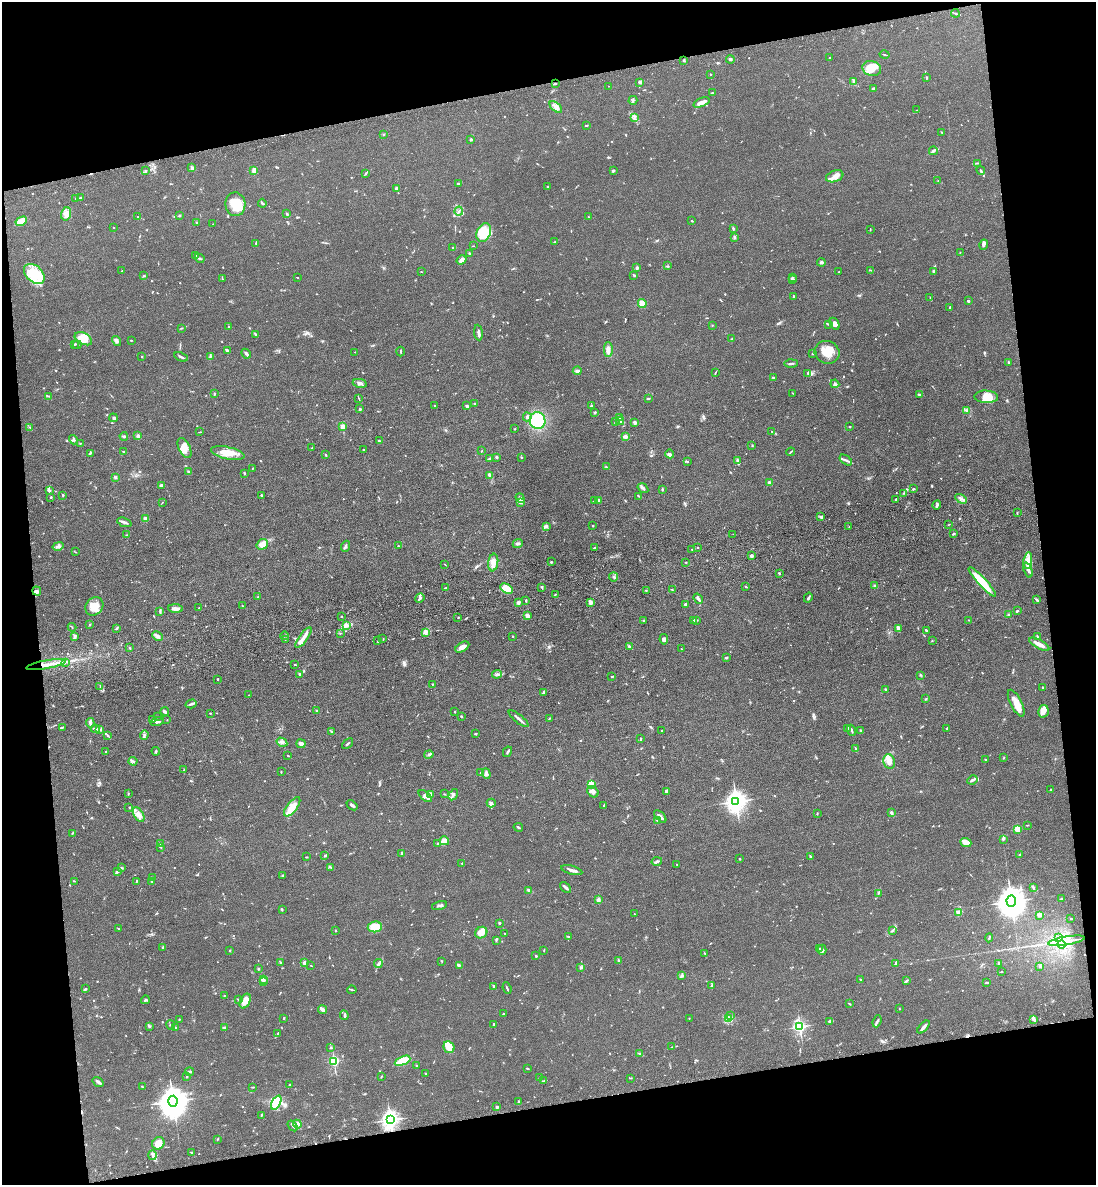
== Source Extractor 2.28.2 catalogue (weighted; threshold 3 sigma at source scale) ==
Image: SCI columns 270-4642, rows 117-4847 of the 4800 x 4963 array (HDU 1 of 3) = the unmasked area's bounding box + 8 px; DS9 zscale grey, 4 x 4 block average (1 PNG px = mean of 4 x 4 image px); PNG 1098 x 1187 px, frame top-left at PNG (2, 2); each listed source drawn as its Kron ellipse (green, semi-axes under 4 px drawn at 4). Shown black and unused: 22% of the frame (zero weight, under 3 of 4 exposures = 6% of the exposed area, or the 3 px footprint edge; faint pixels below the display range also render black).
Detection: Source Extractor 2.28.2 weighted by HDU 2 'WHT'. Background 0.0683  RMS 0.0059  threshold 0.0265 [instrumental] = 3 sigma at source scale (4.5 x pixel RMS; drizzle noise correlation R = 1.50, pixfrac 1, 0.05/0.05 arcsec/px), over >= 5 px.
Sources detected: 946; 5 too faint to see at this stretch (4 x 4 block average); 6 cosmic-ray / hot-pixel residue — neither listed nor drawn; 31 coinciding with a brighter row at this scale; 74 inside a brighter listed object's ellipse — not listed separately; of the other 830, all 500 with FLUX_AUTO >= 1.7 (the completeness limit of this list) listed and drawn (330 fainter detections not listed), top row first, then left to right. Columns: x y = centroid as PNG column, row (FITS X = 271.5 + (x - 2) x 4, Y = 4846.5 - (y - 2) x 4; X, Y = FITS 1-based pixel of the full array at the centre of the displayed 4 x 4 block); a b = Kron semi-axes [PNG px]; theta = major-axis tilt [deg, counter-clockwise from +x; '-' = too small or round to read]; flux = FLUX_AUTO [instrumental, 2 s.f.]
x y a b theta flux
955 13 4 2 - 4.8
885 55 5 2 - 3.1
830 58 2 2 - 3.1
730 59 4 3 - 6.5
683 60 3 2 - 3.8
872 68 9 7 -16 34
710 74 2 2 - 3.8
926 78 2 2 - 3.8
640 82 3 3 - 6.7
853 82 4 2 - 5
555 84 3 2 - 4.1
608 86 2 2 - 1.9
873 88 4 2 - 4.6
713 93 4 2 - 4.5
633 100 4 2 - 4.5
701 102 8 3 23 22
556 107 7 3 -41 18
917 110 2 2 - 1.8
634 117 3 2 - 4.3
586 125 3 2 - 3.5
942 132 3 2 - 2.5
384 134 2 2 - 2.1
471 139 2 2 - 21
933 151 4 3 - 5.5
978 163 3 2 - 2.1
192 168 2 2 - 50
254 170 3 2 - 38
981 170 5 2 - 3.8
145 171 2 2 - 3.1
613 171 3 2 - 4.3
365 174 4 2 - 3.6
835 176 9 5 20 26
938 181 3 2 - 2.1
459 184 3 3 - 4.3
547 186 2 2 - 2.3
396 188 3 2 - 9.9
80 198 3 2 - 2.5
76 199 2 2 - 1.9
262 203 4 2 - 6.7
235 204 12 10 -83 71
459 211 4 2 - 4.6
66 214 7 5 77 20
287 214 3 2 - 5.2
180 216 3 2 - 2.4
138 217 2 2 - 2
588 217 2 2 - 1.8
21 221 6 4 29 58
692 221 2 2 - 3.7
197 223 2 2 - 7.8
213 224 2 2 - 2.9
113 227 2 2 - 4.4
733 228 3 2 - 5.2
870 229 3 2 - 2
484 232 10 7 65 92
734 237 4 2 - 3
554 242 3 2 - 2
256 243 3 2 - 4.3
984 245 5 3 - 7.7
473 246 2 2 - 1.7
453 248 3 2 - 2.1
960 252 2 2 - 1.7
470 254 2 2 - 7.5
195 255 3 2 - 2.3
199 258 5 2 - 5.3
462 260 5 3 - 15
821 262 4 3 - 5.3
668 266 2 2 - 1.8
637 268 2 2 - 31
871 270 2 2 - 1.8
122 271 2 2 - 4.3
933 271 3 2 - 4.3
421 272 2 2 - 1.8
839 272 2 2 - 1.9
34 274 12 8 -42 68
634 275 3 2 - 4
144 276 4 2 - 2.7
297 277 2 2 - 2
792 277 3 2 - 3.9
222 279 2 2 - 1.9
792 280 3 2 - 2.6
794 297 3 2 - 3.2
930 297 2 2 - 2.2
968 301 2 2 - 5.7
642 303 4 4 - 29
950 307 3 2 - 2.9
829 324 3 2 - 3.7
835 324 6 4 -63 16
712 325 2 2 - 1.7
229 327 2 2 - 2.9
181 328 4 2 - 2.5
478 333 8 2 -84 13
255 334 4 2 - 3.3
83 339 9 5 -27 44
732 339 2 2 - 2
131 340 2 2 - 3.1
116 341 5 3 - 9.8
74 344 4 2 - 4.1
77 345 4 2 - 3.4
227 350 3 2 - 8.2
608 350 7 4 90 16
401 351 5 2 - 3.3
355 352 2 2 - 2.5
827 352 12 11 - 49
246 354 5 3 - 7.5
812 354 2 2 - 3.1
142 356 2 2 - 3.4
210 356 3 2 - 3.6
181 357 7 2 -24 8.1
1008 362 4 2 - 2.2
791 363 6 2 2 5.8
577 371 4 3 - 7.4
715 372 4 2 - 2
808 373 4 3 - 6.6
773 378 3 2 - 2.9
360 383 7 3 -10 11
835 384 4 3 - 6.6
793 393 2 2 - 1.8
214 394 3 2 - 3.1
920 395 3 2 - 2.9
49 396 3 2 - 3.1
986 397 12 6 -3 48
359 398 3 2 - 2.1
648 398 3 2 - 5.2
475 404 4 2 - 3.6
434 405 2 2 - 1.9
467 406 2 2 - 9.1
591 406 3 2 - 3.9
360 409 2 2 - 6.2
966 410 3 2 - 5.2
595 412 3 2 - 3.5
527 417 4 4 - 7.1
620 417 3 2 - 4.4
113 418 4 2 - 4.4
537 421 8 8 - 220
620 421 4 2 - 4.1
615 422 4 2 - 4.4
635 422 3 2 - 11
30 427 2 2 - 1.9
343 427 2 2 - 140
850 427 2 2 - 2
515 429 2 2 - 2.4
199 432 3 2 - 2.1
772 432 2 2 - 1.8
124 436 4 2 - 7.5
138 436 2 2 - 52
625 437 4 3 - 11
74 440 5 2 - 4.9
379 441 3 2 - 5
80 443 2 2 - 1.7
752 445 2 2 - 1.9
185 448 11 5 -64 32
312 448 3 2 - 2.2
364 450 3 2 - 1.8
482 451 3 2 - 2.3
123 452 2 2 - 2.1
791 452 4 2 - 3.9
90 453 3 2 - 3.4
228 453 17 6 -13 55
670 454 4 3 - 7.2
325 455 3 2 - 3.4
496 457 2 2 - 8.1
521 458 2 2 - 2.9
489 459 3 2 - 7.1
846 460 7 2 -36 8.1
738 461 4 3 - 7.1
687 462 2 2 - 2.4
606 467 3 2 - 2.7
253 468 2 2 - 1.7
189 472 2 2 - 2
244 474 2 2 - 1.8
490 475 4 3 - 9
115 477 3 3 - 4.5
770 483 3 3 - 8.6
161 485 3 3 - 8.4
643 488 6 3 -34 8.1
662 489 2 2 - 3
913 489 2 2 - 3.2
49 491 2 2 - 22
904 493 3 2 - 2
63 495 2 2 - 3.4
261 495 2 2 - 9.2
639 496 2 2 - 1.9
51 497 3 2 - 3
520 498 5 3 - 7.3
896 499 3 2 - 3.6
961 499 6 2 -32 8.9
598 500 4 3 - 7.2
594 501 4 2 - 4.5
162 502 3 2 - 2
520 503 3 2 - 3.4
937 505 4 2 - 6.5
1017 513 3 2 - 2.5
821 517 4 2 - 8.9
145 518 2 2 - 71
124 522 7 2 -20 11
949 524 2 2 - 1.8
546 526 3 2 - 2.8
593 526 2 2 - 1.8
849 527 2 2 - 2.1
733 534 2 2 - 12
954 534 3 2 - 3.1
126 535 2 2 - 2.4
262 544 6 5 - 36
518 544 5 3 - 6.6
58 546 6 4 14 11
345 546 5 2 - 7.2
398 546 2 2 - 4.6
595 548 3 2 - 6.3
698 548 2 2 - 3
692 549 2 2 - 1.7
75 552 2 2 - 1.8
752 556 2 2 - 12
1028 561 8 4 81 22
551 562 2 2 - 14
686 562 2 2 - 1.9
493 563 9 5 81 21
445 564 3 2 - 2
1028 570 8 2 -70 9.9
779 573 3 2 - 3.4
614 577 4 3 - 6
982 582 19 4 -48 97
745 586 2 2 - 2
874 586 2 2 - 3
542 587 2 2 - 3.6
445 588 3 2 - 2.5
507 589 7 4 -29 73
646 590 2 2 - 2.1
672 590 3 2 - 1.7
37 591 5 4 - 9.4
555 594 3 2 - 3.2
258 597 2 2 - 3.4
420 598 5 3 - 6.6
808 598 5 2 - 6
698 599 5 2 - 12
526 600 2 2 - 3.7
1037 600 3 2 - 4.3
518 603 2 2 - 6.9
590 603 3 2 - 15
685 604 2 2 - 7.4
94 606 10 8 46 55
242 606 2 2 - 3.3
199 608 2 2 - 2.1
176 609 7 3 -3 13
160 611 4 2 - 4
1017 611 2 2 - 5.7
1009 615 2 2 - 5.5
527 616 3 2 - 21
341 617 2 2 - 3.4
458 618 2 2 - 3
643 620 2 2 - 6.5
693 620 3 2 - 4.3
697 620 3 2 - 2.7
969 620 2 2 - 1.8
89 625 2 2 - 2.1
346 626 3 2 - 2.7
72 627 4 2 - 2
117 628 3 2 - 2.7
898 628 4 2 - 21
926 630 4 2 - 4.4
426 632 4 2 - 7.3
340 633 3 2 - 1.7
75 636 4 2 - 9
157 636 5 3 - 14
285 636 4 2 - 8
513 636 2 2 - 2.2
303 637 12 3 54 26
1037 637 3 2 - 2.7
285 639 2 2 - 2.2
383 639 2 2 - 1.9
664 639 5 3 - 9.1
378 641 2 2 - 3.4
932 641 2 2 - 2.2
1039 644 11 2 -29 35
462 647 7 4 32 24
629 647 3 2 - 5
129 648 3 2 - 2.9
681 649 2 2 - 1.9
726 658 3 2 - 2.1
65 662 2 2 - 3.2
295 664 2 2 - 3.2
46 665 20 2 10 43
299 674 3 2 - 4.6
497 674 5 3 - 7.4
921 675 2 2 - 2.8
612 677 2 2 - 4
218 679 3 2 - 2.1
432 684 2 2 - 1.8
100 687 3 2 - 2.2
1042 687 2 2 - 2.3
885 689 2 2 - 3
544 693 3 2 - 3.8
248 695 2 2 - 2
926 699 3 2 - 2.8
1016 703 15 5 -63 41
191 704 6 2 18 7.1
316 711 3 2 - 2.2
1043 711 6 5 - 33
165 712 4 2 - 8.3
454 712 2 2 - 2.2
210 713 2 2 - 2.2
157 717 2 2 - 2.5
461 717 2 2 - 4
549 718 2 2 - 3.7
152 719 3 2 - 7.9
519 719 12 2 -39 12
167 720 2 2 - 2.1
157 722 7 2 15 6.2
90 723 5 3 - 8.1
62 727 3 2 - 4.1
847 728 2 2 - 3.9
947 728 3 2 - 5.2
95 729 4 2 - 7.4
100 730 3 2 - 7.2
852 730 6 2 -70 4.2
861 730 2 2 - 2.6
331 731 3 2 - 4
661 731 2 2 - 2.8
476 734 2 2 - 2.6
107 735 3 2 - 3.6
144 735 5 3 - 7.1
640 739 3 2 - 3
282 742 6 3 -31 11
301 744 4 2 - 23
348 744 6 2 41 5.1
856 749 3 2 - 4.8
156 751 4 2 - 4
106 752 2 2 - 6.7
507 752 5 2 - 5.1
429 754 4 2 - 7.3
288 756 2 2 - 2.1
1004 758 2 2 - 1.8
985 760 3 2 - 2.5
133 761 4 2 - 5.3
889 762 7 5 -69 27
184 770 3 2 - 2
281 772 2 2 - 2.8
480 773 2 2 - 1.7
486 774 5 3 - 7.5
972 780 5 2 - 9.8
592 784 2 2 - 180
1051 790 2 2 - 4.1
666 791 4 2 - 12
593 792 6 5 - 19
128 794 3 2 - 2.7
431 794 3 2 - 6.9
444 794 3 2 - 1.7
453 795 6 2 59 6.1
425 796 8 3 -38 10
736 801 3 3 - 2600
491 803 4 4 - 9.9
352 805 6 2 -39 6.4
604 805 3 2 - 3.1
129 807 2 2 - 2.2
292 807 11 5 53 34
817 813 2 2 - 1.9
892 813 3 2 - 7.7
139 815 8 5 -58 21
660 816 7 3 -48 10
657 820 4 2 - 5.8
1027 825 2 2 - 2
518 827 5 2 - 4.7
1018 829 2 2 - 170
72 833 3 2 - 2.2
1003 839 3 2 - 3
444 841 4 4 - 29
966 842 5 4 - 29
438 843 3 2 - 3.2
160 844 3 2 - 3.7
160 847 3 2 - 2.7
402 853 2 2 - 4.8
1019 855 4 2 - 3.7
325 856 3 2 - 5.1
810 856 2 2 - 4.5
306 857 2 2 - 3
740 859 2 2 - 2.8
657 861 5 3 - 6.9
462 863 2 2 - 2.3
677 865 2 2 - 1.9
331 867 3 2 - 2.8
121 868 3 2 - 3.3
572 870 11 2 -16 19
117 872 4 2 - 3.8
282 875 2 2 - 4.8
153 878 3 2 - 3.4
75 881 2 2 - 2
136 881 3 2 - 3.7
152 882 2 2 - 1.7
565 887 6 2 -47 8.9
1033 887 3 2 - 4.6
529 890 4 3 - 6.3
878 893 2 2 - 2.2
1061 899 2 2 - 5.6
598 900 3 2 - 12
1011 901 6 4 -87 7600
439 905 8 2 15 10
282 910 2 2 - 2.5
959 913 2 2 - 86
634 914 2 2 - 1.8
1040 915 4 3 - 13
1071 919 2 2 - 2
500 923 2 2 - 5.4
375 927 7 5 8 67
118 928 3 2 - 2
893 930 4 2 - 5.4
335 931 2 2 - 2.8
481 933 6 5 - 38
505 933 2 2 - 2.1
568 936 3 2 - 3.1
989 938 4 2 - 4.8
1058 938 4 2 - 5.5
496 940 3 2 - 2.8
1066 941 18 2 10 31
1061 945 4 2 - 4.9
162 947 3 2 - 2.5
819 949 3 2 - 2.8
230 950 2 2 - 1.8
544 950 3 2 - 2.5
822 950 5 2 - 7.3
705 953 2 2 - 2.3
536 956 2 2 - 10
618 960 2 2 - 4.5
442 961 2 2 - 1.8
280 963 2 2 - 2.2
305 963 2 2 - 60
895 963 4 2 - 4.3
999 963 3 2 - 3.1
378 964 4 3 - 6.7
311 965 2 2 - 1.7
459 965 3 2 - 3.7
1040 966 3 2 - 5.8
580 968 2 2 - 4.1
258 969 2 2 - 4.5
1001 972 4 2 - 2
682 975 3 2 - 3.8
263 979 2 2 - 2.7
861 980 3 2 - 3.5
906 981 4 2 - 6.6
264 982 2 2 - 2.3
987 983 3 2 - 2.7
494 986 2 2 - 15
711 986 3 2 - 3
507 988 6 2 -69 5.3
85 989 3 2 - 5.4
352 990 4 2 - 3.6
224 995 2 2 - 2
145 1000 4 2 - 4.5
239 1000 3 2 - 5.1
245 1001 8 5 64 37
849 1004 3 2 - 2.6
899 1009 2 2 - 1.8
323 1010 5 2 - 19
503 1014 3 2 - 5.7
344 1015 5 2 - 4.9
731 1016 2 2 - 2.1
284 1018 2 2 - 3.6
689 1018 2 2 - 1.8
728 1018 3 2 - 3.9
179 1019 2 2 - 2.2
1033 1019 3 3 - 9.8
877 1021 6 2 69 6.3
829 1022 4 3 - 5.3
493 1024 3 2 - 3.5
171 1025 5 2 - 3.8
149 1026 3 2 - 6.5
224 1027 4 2 - 3.2
800 1027 2 2 - 850
923 1027 8 2 47 17
175 1028 2 2 - 34
278 1033 2 2 - 2
449 1047 6 5 - 59
672 1047 3 2 - 2.3
331 1048 3 2 - 2.7
640 1054 4 2 - 3.5
334 1061 2 2 - 420
403 1061 8 3 25 120
416 1066 2 2 - 3.9
527 1068 3 2 - 2.5
190 1072 4 2 - 6.8
425 1073 2 2 - 1.7
187 1076 2 2 - 3.7
381 1077 2 2 - 2.3
539 1078 3 2 - 4
630 1078 2 2 - 1.9
544 1080 3 2 - 2.3
98 1082 6 2 -35 13
290 1085 2 2 - 2.1
142 1086 3 2 - 2.3
252 1087 2 2 - 2.7
173 1101 6 4 87 7700
518 1101 2 2 - 2.1
276 1103 8 4 62 150
497 1107 3 3 - 5.6
261 1115 3 2 - 3.3
390 1120 3 2 - 2000
297 1124 4 3 - 13
293 1126 6 2 -54 5.8
217 1139 2 2 - 2.4
158 1143 6 5 - 30
192 1152 3 2 - 3.7
153 1155 5 3 - 10
Overlapping masked pixels (flux is a lower limit): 3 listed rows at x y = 37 591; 46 665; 390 1120
Diffuse or blended objects may show on this block-average render without a row.